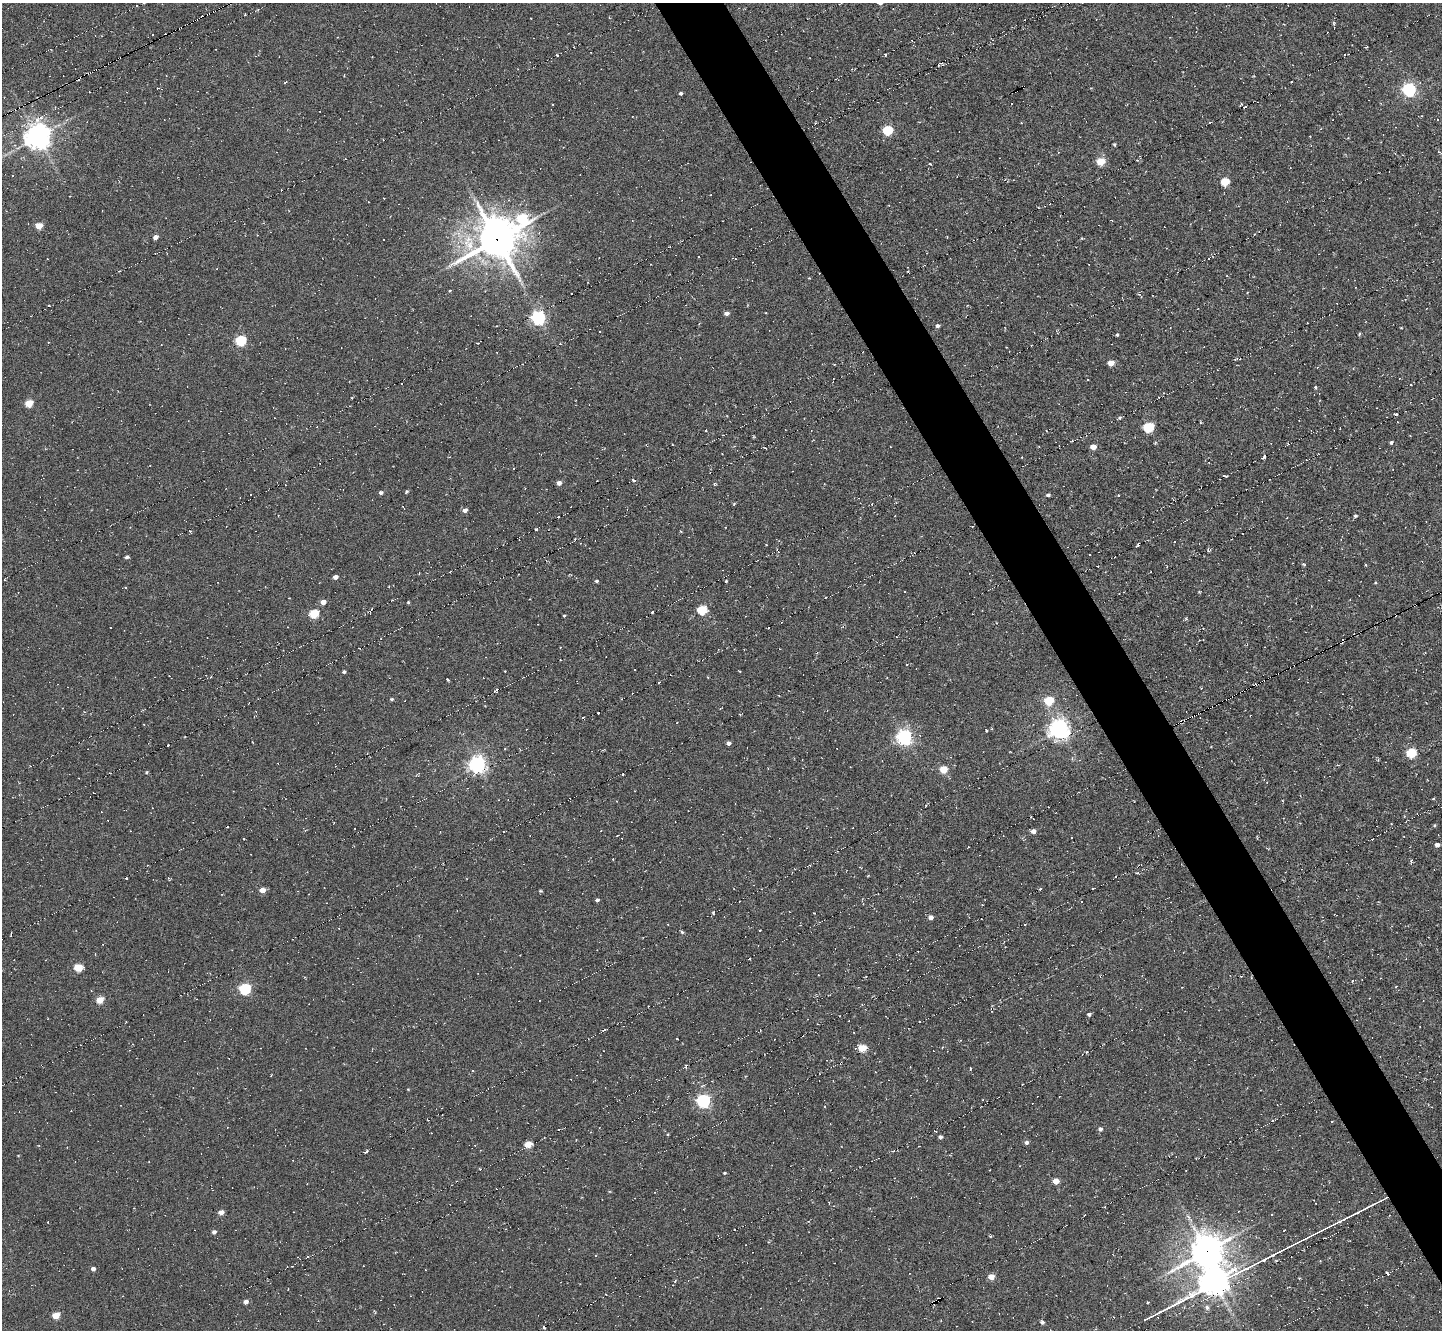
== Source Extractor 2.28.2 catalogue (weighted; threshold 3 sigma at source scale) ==
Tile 6 of 4 x 4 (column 2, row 2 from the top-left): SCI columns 1445-2884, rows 2807-4134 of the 5769 x 5764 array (HDU 1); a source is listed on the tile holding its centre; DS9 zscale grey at full resolution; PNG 1444 x 1332 px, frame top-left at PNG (2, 3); no overlay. Shown black and unused: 4% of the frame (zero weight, under 5 of 10 exposures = <1% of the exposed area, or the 3 px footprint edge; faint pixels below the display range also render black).
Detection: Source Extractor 2.28.2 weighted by HDU 2 'WHT'; one run over the whole footprint, this tile lists its part. Background -0.225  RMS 0.011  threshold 0.045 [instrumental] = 3 sigma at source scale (4.09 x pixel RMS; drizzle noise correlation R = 1.36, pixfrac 0.8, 0.05/0.05 arcsec/px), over >= 5 px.
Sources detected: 307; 130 cosmic-ray / hot-pixel residue — not listed; the other 177 listed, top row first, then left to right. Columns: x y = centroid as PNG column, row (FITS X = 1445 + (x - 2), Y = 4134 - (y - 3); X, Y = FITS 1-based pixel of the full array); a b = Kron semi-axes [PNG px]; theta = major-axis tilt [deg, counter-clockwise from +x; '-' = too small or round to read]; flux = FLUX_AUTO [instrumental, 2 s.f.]
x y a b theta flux
136 5 3 2 - 0.8
1334 23 6 4 -90 1.2
1367 47 3 2 - 1.7
942 64 4 3 - 1.3
91 72 3 2 - 5.1
85 75 3 2 - 11
81 77 3 2 - 7.3
1409 89 6 6 - 220
681 93 3 3 - 2.2
553 104 3 2 - 0.7
1241 104 4 2 - 1.2
1438 119 3 3 - 5.9
1210 122 3 2 - 0.98
887 130 5 5 - 65
38 137 8 8 - 1100
1114 144 3 3 - 1.1
345 159 3 2 - 0.96
1101 161 5 4 - 33
930 164 3 2 - 0.98
1225 182 5 5 - 40
281 189 2 2 - 0.8
711 195 3 2 - 1.2
522 218 10 9 - 56
39 226 5 4 - 16
155 237 4 4 - 5.9
497 239 16 16 - 2200
698 257 3 2 - 0.93
735 259 3 2 - 1.8
450 291 3 3 - 1.2
49 306 3 2 - 0.95
726 313 4 4 - 4.1
538 317 6 5 - 270
938 326 5 4 - 2.6
1359 334 4 4 - 1.2
1117 335 4 3 - 1.3
241 340 5 5 - 89
478 343 3 2 - 0.84
161 345 3 2 - 0.53
1292 345 3 2 - 1.1
1111 363 5 4 - 13
1088 380 3 3 - 14
1315 387 4 3 - 1.4
29 403 5 4 - 32
1396 414 3 3 - 2.4
1148 427 6 5 - 77
706 431 2 2 - 0.76
753 437 4 3 - 0.79
1391 442 4 3 - 1.8
734 446 4 3 - 0.88
890 446 3 2 - 0.68
1093 447 5 4 - 9.7
1264 457 4 3 - 2.3
1225 476 5 2 - 2.9
634 480 4 3 - 2.3
559 483 4 4 - 5.9
714 484 4 3 - 1
406 492 4 3 - 1.4
381 493 4 4 - 2.5
1048 495 4 3 - 2.2
1118 495 4 2 - 0.62
734 504 4 3 - 1.1
465 510 5 4 - 4.8
1355 516 4 4 - 1.4
558 517 2 2 - 1.1
536 529 3 2 - 3.3
190 531 3 2 - 0.89
1137 546 4 2 - 1.8
1208 550 3 3 - 2.4
126 557 4 3 - 2.5
1303 564 5 3 - 1.1
1365 565 3 2 - 0.84
335 577 4 4 - 4.8
596 581 4 3 - 1.8
726 581 4 4 - 0.94
1375 583 4 3 - 0.86
904 591 3 2 - 1.1
1199 592 4 3 - 0.82
323 602 4 4 - 7.7
408 602 3 3 - 0.99
702 610 5 5 - 55
652 612 3 2 - 1.6
314 614 5 5 - 49
564 616 3 3 - 1.1
1186 618 5 3 - 1.1
907 664 3 2 - 0.72
1295 665 3 2 - 15
635 670 3 2 - 0.92
740 671 4 2 - 0.74
344 672 3 3 - 1.9
447 679 4 3 - 1.4
1263 681 5 2 - 9.9
659 682 3 3 - 2.1
1247 689 3 2 - 4.2
496 690 5 2 - 1.7
391 699 5 4 - 1.4
1049 701 5 5 - 45
1223 701 2 2 - 3.3
720 709 3 2 - 0.66
598 713 2 2 - 0.94
1059 729 7 7 - 650
986 730 3 2 - 1.2
904 737 6 6 - 340
728 743 4 4 - 3.6
168 745 2 2 - 1
505 749 3 2 - 0.9
1411 753 5 5 - 62
478 765 6 6 - 460
943 769 5 5 - 28
146 772 4 3 - 1.1
1433 799 4 3 - 0.85
926 805 3 2 - 1.5
1434 825 5 3 - 0.99
227 827 2 2 - 1.4
1033 831 5 4 - 5.7
617 836 3 2 - 0.62
1071 837 3 2 - 0.92
1437 845 4 4 - 4.9
613 859 3 2 - 0.89
1411 860 6 4 71 1.3
126 878 3 2 - 1.2
1040 889 3 3 - 1.4
262 890 5 4 - 11
540 891 5 3 - 1
597 900 4 3 - 2.3
1082 901 3 3 - 0.94
713 912 5 3 - 2.3
931 917 5 4 - 4.7
682 932 4 4 - 1.4
11 933 3 2 - 1.1
103 944 3 2 - 0.6
918 951 2 2 - 0.62
749 959 2 2 - 1.4
78 968 5 5 - 33
1353 981 4 3 - 1.4
1395 987 4 3 - 0.82
245 989 6 5 - 120
100 1000 5 4 - 22
1089 1014 4 3 - 2.2
604 1029 3 3 - 1.5
676 1038 3 2 - 1
942 1047 4 3 - 0.77
862 1048 5 5 - 35
1087 1052 3 2 - 1.3
686 1067 5 3 - 1.6
970 1069 4 2 - 2.1
703 1101 6 5 - 220
1331 1121 3 3 - 15
1100 1129 5 5 - 2.7
668 1134 4 3 - 0.87
940 1137 4 4 - 2.5
1026 1142 5 4 - 2.9
528 1145 5 4 - 24
366 1152 4 2 - 2.4
1019 1166 3 3 - 1.8
990 1170 3 2 - 1.4
724 1173 3 3 - 1
1056 1181 5 4 - 14
221 1212 4 4 - 8.3
48 1222 3 2 - 0.54
734 1229 3 2 - 1.8
1284 1230 3 2 - 0.92
214 1232 5 4 - 3.3
990 1236 3 3 - 1.1
1207 1251 53 11 13 1800
93 1269 4 4 - 3.9
1387 1273 5 2 - 2.1
991 1277 5 4 - 13
675 1281 5 3 - 0.96
1213 1281 24 9 28 1300
122 1296 3 2 - 0.62
246 1302 5 4 - 4.1
935 1302 5 3 - 16
1148 1302 3 3 - 1.6
1207 1307 7 6 - 2.9
56 1316 5 4 - 25
1042 1322 5 4 - 2.5
544 1327 4 2 - 2
Overlapping masked pixels (flux is a lower limit): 10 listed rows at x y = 91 72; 85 75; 81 77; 497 239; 1295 665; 1263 681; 1247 689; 1223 701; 1207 1251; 935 1302
Unlisted compact peaks at least as high as the median listed source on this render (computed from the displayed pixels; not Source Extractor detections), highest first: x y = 1119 418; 885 55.